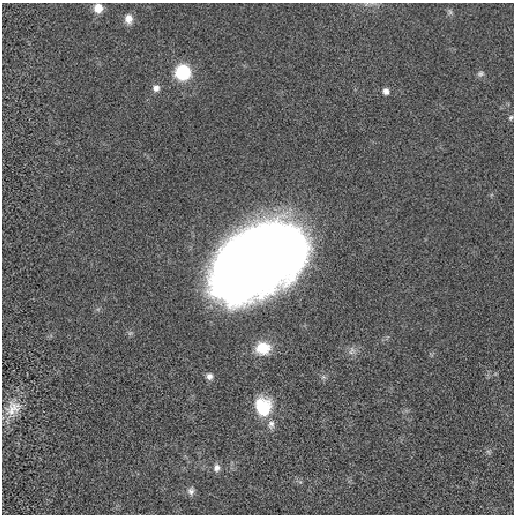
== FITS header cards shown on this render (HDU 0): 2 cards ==
NAXIS1  =                  512 / length of data axis 1
NAXIS2  =                  512 / length of data axis 2

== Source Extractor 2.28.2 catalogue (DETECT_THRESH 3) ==
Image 512 x 512 px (HDU 0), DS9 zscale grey, 1 PNG px = 1 image px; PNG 516 x 516 px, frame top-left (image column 1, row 512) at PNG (2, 3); no overlay
Background -2.67e-04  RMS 0.0023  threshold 0.00698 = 3 sigma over >= 5 px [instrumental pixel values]
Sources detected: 21; all 21 listed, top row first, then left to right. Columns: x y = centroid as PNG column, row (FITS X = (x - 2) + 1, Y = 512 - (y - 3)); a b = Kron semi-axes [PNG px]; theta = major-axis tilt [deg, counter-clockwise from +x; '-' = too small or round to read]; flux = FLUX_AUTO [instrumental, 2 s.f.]
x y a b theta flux
98 8 8 8 - 2.7
450 12 8 7 - 0.44
129 19 12 9 -86 1.5
183 72 11 11 - 13
481 74 9 7 24 0.54
156 88 9 9 - 1
386 91 8 7 - 0.85
511 118 8 5 68 0.37
257 260 68 42 40 470
263 348 16 14 12 4.6
352 351 13 11 59 0.96
495 374 6 4 46 0.22
209 376 8 8 - 0.83
323 377 8 6 20 0.41
263 407 23 19 -80 7.1
13 409 24 17 43 3
271 425 14 10 85 1.1
488 452 7 5 -31 0.34
217 468 10 9 - 0.89
300 482 5 5 - 0.27
191 491 10 8 84 0.69
At the frame edge (FLAGS 8, measured only in part): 1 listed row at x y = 98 8